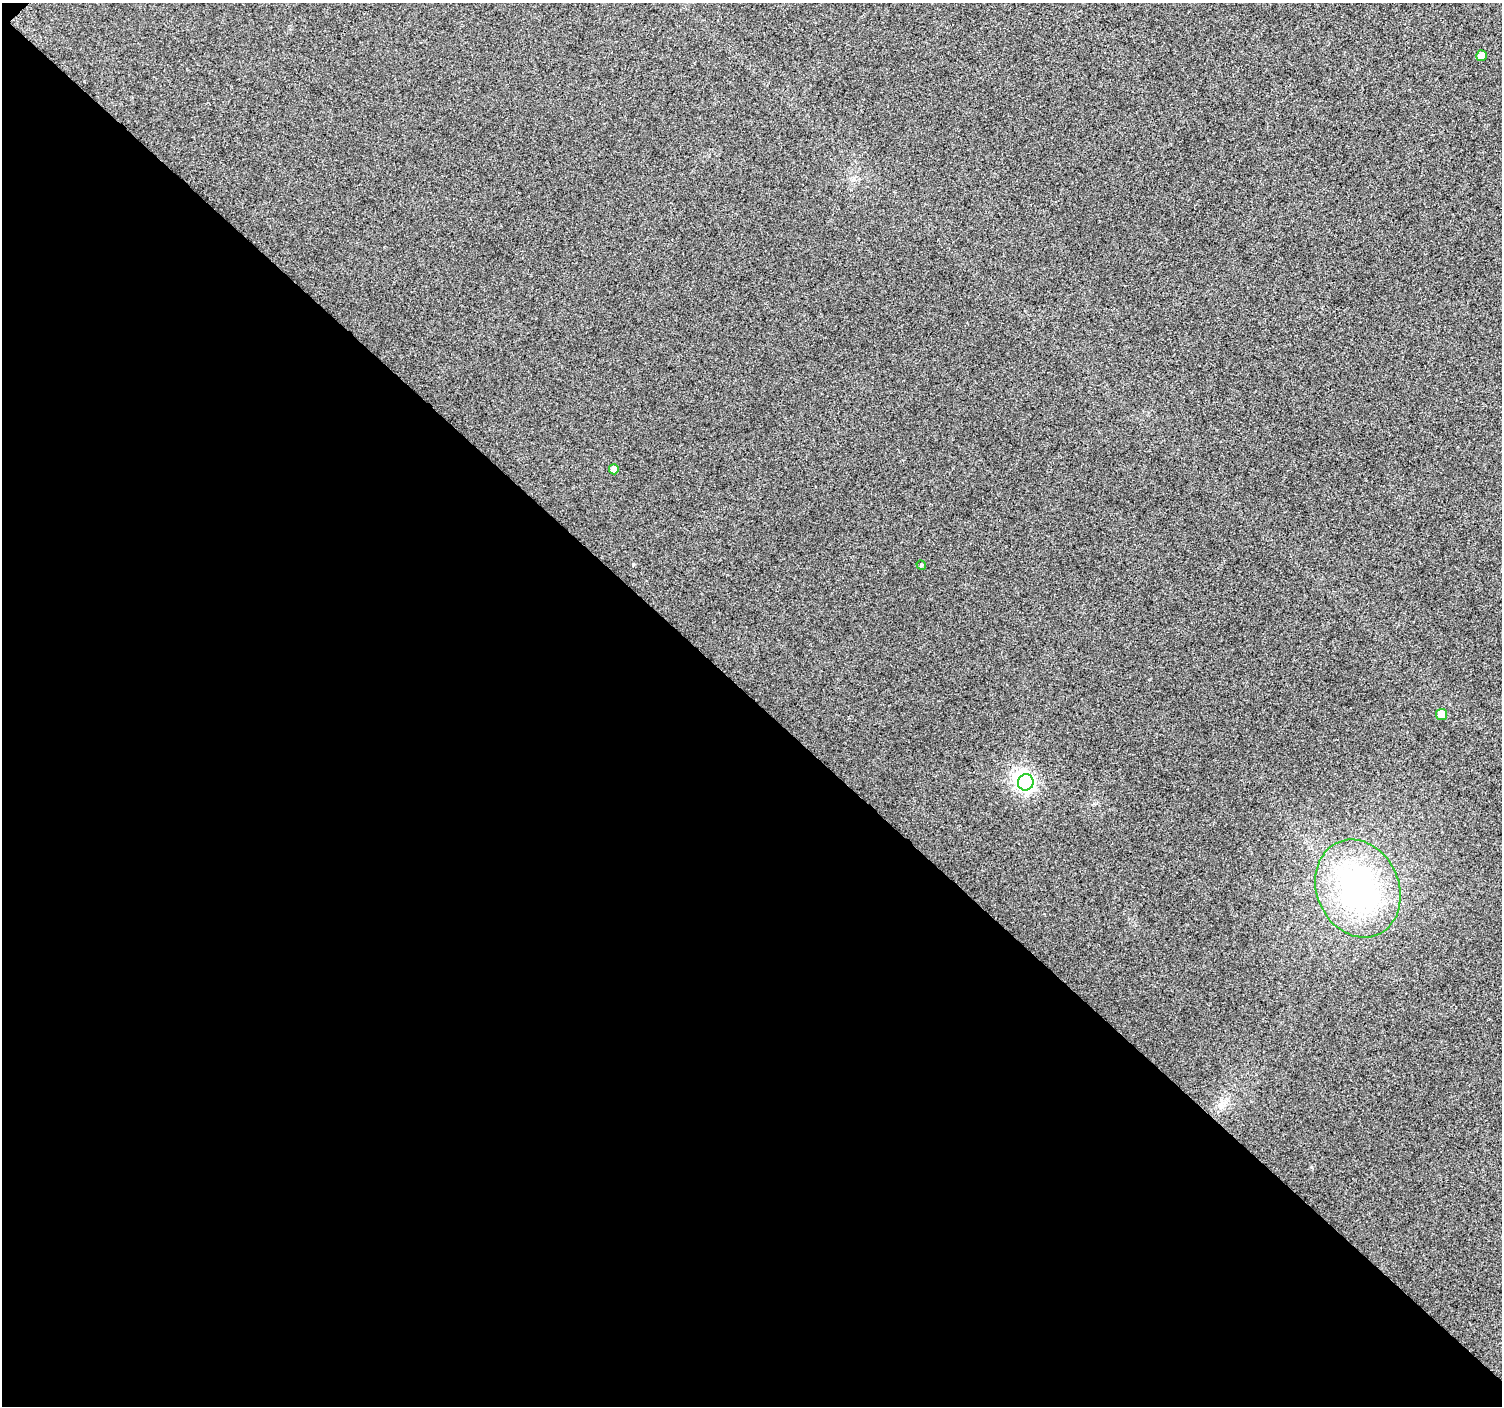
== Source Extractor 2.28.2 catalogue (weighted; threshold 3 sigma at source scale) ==
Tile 3 of 2 x 2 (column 1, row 2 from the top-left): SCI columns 1-1500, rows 88-1491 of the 3002 x 3001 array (HDU 1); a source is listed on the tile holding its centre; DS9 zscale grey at full resolution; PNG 1504 x 1408 px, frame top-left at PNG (2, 3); each listed source drawn as its Kron ellipse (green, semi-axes under 4 px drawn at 4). Shown black and unused: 50% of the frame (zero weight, under 3 of 4 exposures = <1% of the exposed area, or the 3 px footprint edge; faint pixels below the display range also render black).
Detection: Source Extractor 2.28.2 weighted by HDU 2 'WHT'; one run over the whole footprint, this tile lists its part. Background 0.0349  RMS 0.011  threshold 0.0495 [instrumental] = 3 sigma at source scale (4.5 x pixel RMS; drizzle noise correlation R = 1.50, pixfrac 1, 0.0396/0.0396 arcsec/px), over >= 5 px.
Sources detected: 7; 1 inside a brighter object's white glare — neither listed nor drawn; the other 6 listed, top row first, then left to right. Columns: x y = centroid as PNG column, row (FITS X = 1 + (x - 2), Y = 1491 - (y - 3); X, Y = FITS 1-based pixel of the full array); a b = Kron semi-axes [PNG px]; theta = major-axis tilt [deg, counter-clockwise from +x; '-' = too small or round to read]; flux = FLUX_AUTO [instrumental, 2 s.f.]
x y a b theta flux
1481 56 5 5 - 6.3
614 469 5 5 - 4.9
921 565 5 4 - 1.5
1442 714 5 5 - 14
1026 782 8 8 - 350
1358 889 50 41 -67 220